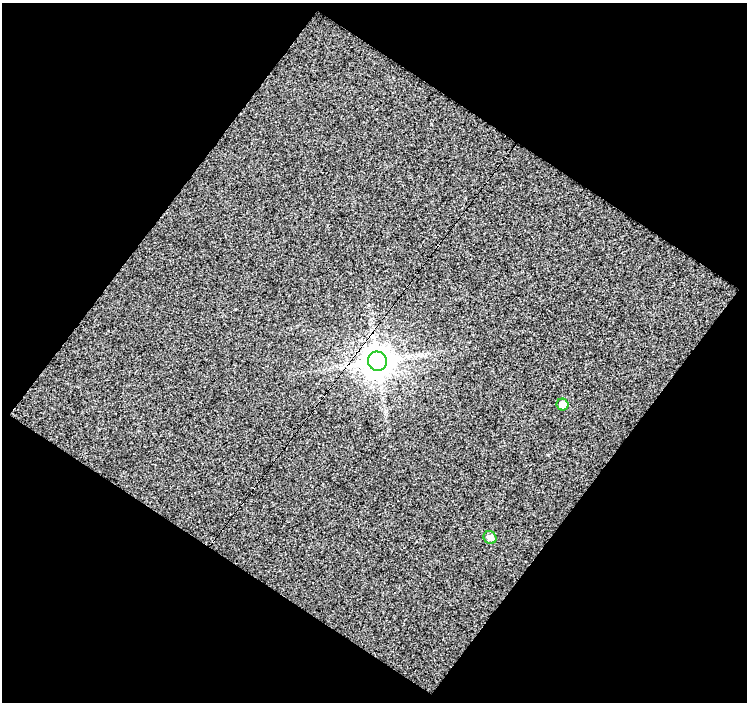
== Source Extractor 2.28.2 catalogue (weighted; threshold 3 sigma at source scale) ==
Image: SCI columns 3-747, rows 28-727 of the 754 x 761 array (HDU 1 of 3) = the unmasked area's bounding box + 8 px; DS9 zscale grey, full resolution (1 PNG px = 1 image px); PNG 749 x 704 px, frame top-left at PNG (2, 3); each listed source drawn as its Kron ellipse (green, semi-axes under 4 px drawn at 4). Shown black and unused: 51% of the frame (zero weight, under 3 of 4 exposures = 3% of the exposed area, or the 3 px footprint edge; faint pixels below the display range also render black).
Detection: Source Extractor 2.28.2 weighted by HDU 2 'WHT'. Background 0.294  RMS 2.2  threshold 10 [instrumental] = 3 sigma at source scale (4.5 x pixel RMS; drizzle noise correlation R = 1.50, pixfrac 1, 0.0396/0.0396 arcsec/px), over >= 5 px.
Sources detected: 3; all 3 listed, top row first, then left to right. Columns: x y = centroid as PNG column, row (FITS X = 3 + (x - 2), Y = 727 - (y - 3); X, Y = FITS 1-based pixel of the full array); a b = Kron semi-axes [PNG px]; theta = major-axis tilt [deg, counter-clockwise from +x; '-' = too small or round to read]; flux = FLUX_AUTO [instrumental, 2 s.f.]
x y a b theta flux
377 361 10 9 - 430000
562 404 6 6 - 2600
490 538 7 6 - 1200
Overlapping masked pixels (flux is a lower limit): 1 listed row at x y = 377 361